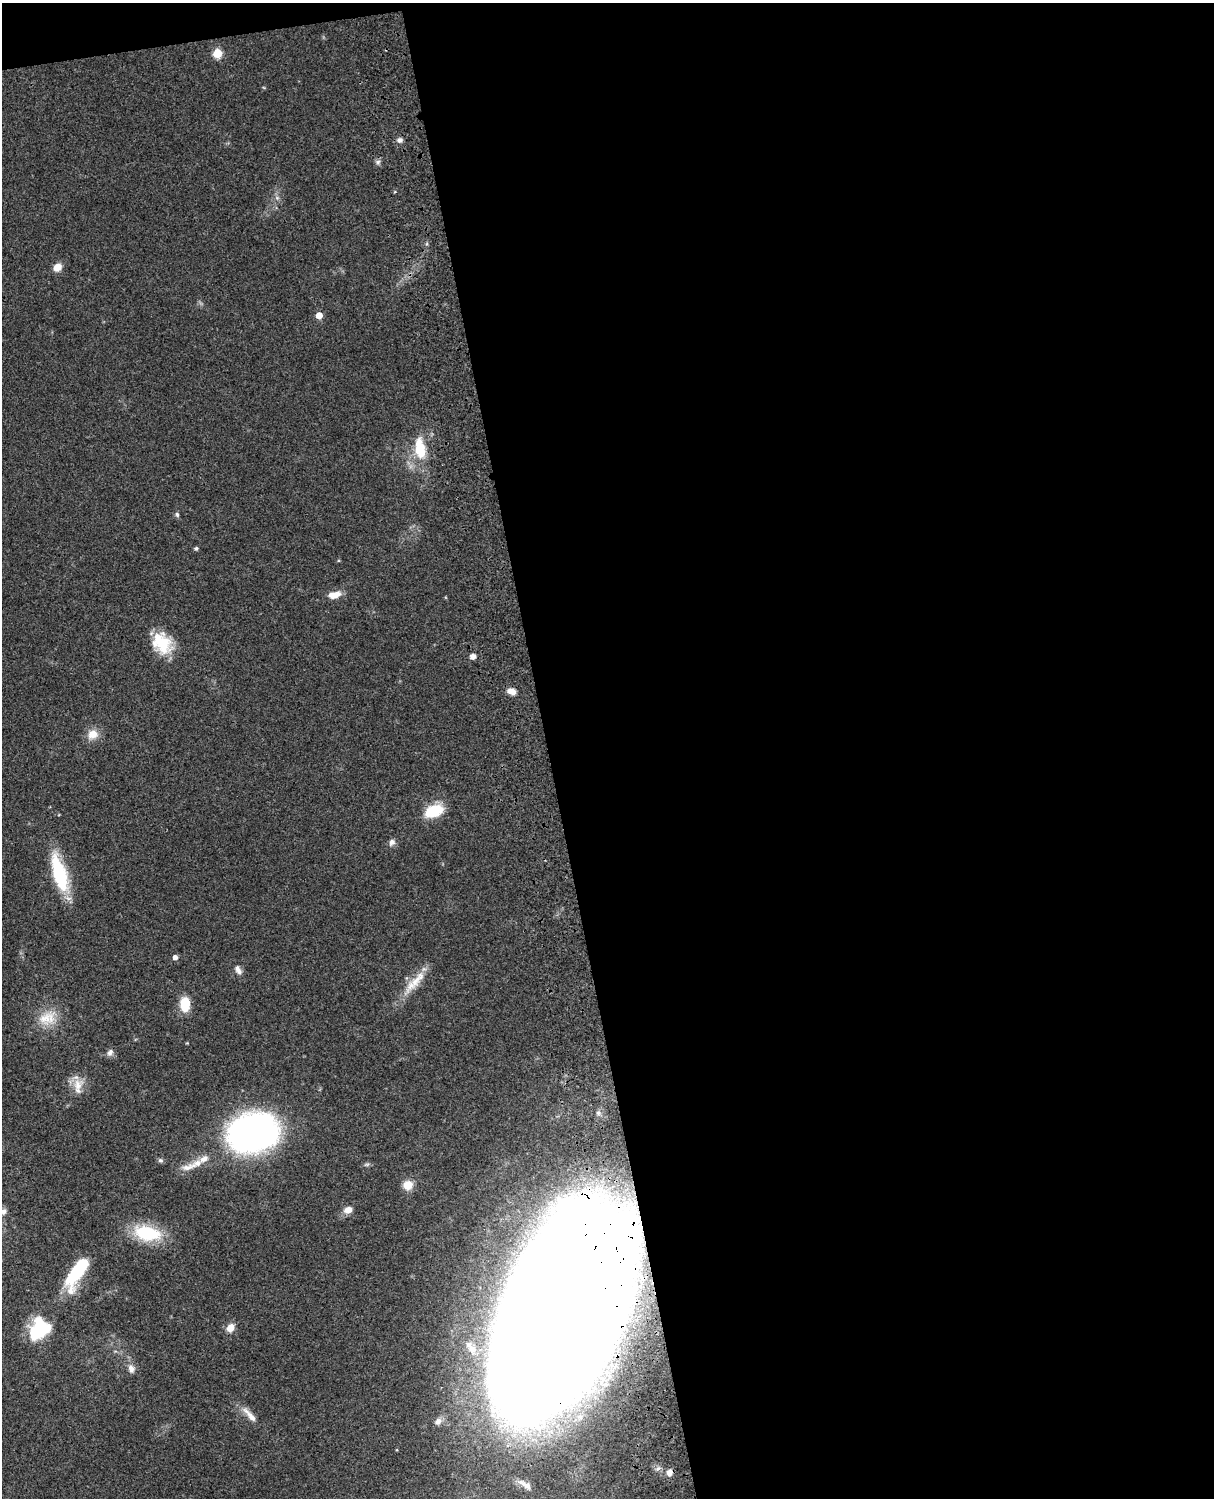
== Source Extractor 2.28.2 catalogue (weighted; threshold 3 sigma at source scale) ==
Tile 4 of 4 x 3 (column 4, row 1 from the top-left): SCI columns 3758-4969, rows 3267-4762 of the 5088 x 4924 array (HDU 1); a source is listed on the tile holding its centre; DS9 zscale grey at full resolution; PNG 1216 x 1500 px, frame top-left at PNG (2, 3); no overlay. Shown black and unused: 56% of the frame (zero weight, under 3 of 4 exposures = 6% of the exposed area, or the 3 px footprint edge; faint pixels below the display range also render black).
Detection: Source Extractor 2.28.2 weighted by HDU 2 'WHT'; one run over the whole footprint, this tile lists its part. Background 0.0847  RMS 0.006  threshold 0.027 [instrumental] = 3 sigma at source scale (4.5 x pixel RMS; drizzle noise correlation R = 1.50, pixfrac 1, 0.05/0.05 arcsec/px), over >= 5 px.
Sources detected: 43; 2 inside a brighter listed object's ellipse — not listed separately; the other 41 listed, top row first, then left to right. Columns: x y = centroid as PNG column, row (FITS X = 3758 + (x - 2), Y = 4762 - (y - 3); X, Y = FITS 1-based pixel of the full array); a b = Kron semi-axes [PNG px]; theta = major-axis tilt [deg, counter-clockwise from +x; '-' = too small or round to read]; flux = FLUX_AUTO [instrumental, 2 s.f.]
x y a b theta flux
217 53 5 5 - 28
400 140 7 6 - 2.2
378 162 7 5 46 1.5
277 198 6 5 - 1.4
57 267 9 8 - 5.6
319 315 5 5 - 8.3
420 448 28 13 -81 20
177 514 7 5 -73 1.2
196 548 5 4 - 1.1
334 595 14 7 15 7.3
162 643 25 19 -56 23
473 656 6 5 - 3.1
511 691 9 6 -16 5.5
93 734 12 11 - 7.8
434 811 19 11 21 22
392 842 9 7 59 2.4
60 874 34 12 -73 47
175 957 4 4 - 3.2
238 970 13 7 -65 3.1
417 980 48 10 50 14
185 1004 15 10 -86 14
47 1018 27 19 21 15
110 1052 10 7 58 2.4
78 1085 19 14 62 8.7
253 1133 33 23 7 340
160 1160 7 5 -14 1.3
197 1163 20 10 24 7.1
408 1185 10 9 - 8.2
348 1210 8 7 - 5.3
3 1211 7 6 - 2.5
147 1233 25 13 -11 40
77 1271 33 11 57 49
558 1312 140 66 70 6100
230 1328 9 7 64 5.9
39 1330 20 15 44 48
131 1369 10 7 -72 3.6
249 1415 30 7 -48 6.3
438 1421 10 8 46 3.3
658 1468 7 4 20 1.4
669 1472 7 6 - 3.9
525 1484 23 8 -32 5.4
Overlapping masked pixels (flux is a lower limit): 1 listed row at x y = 558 1312
Isophote crosses this tile's border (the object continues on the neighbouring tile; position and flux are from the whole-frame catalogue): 1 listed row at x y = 3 1211